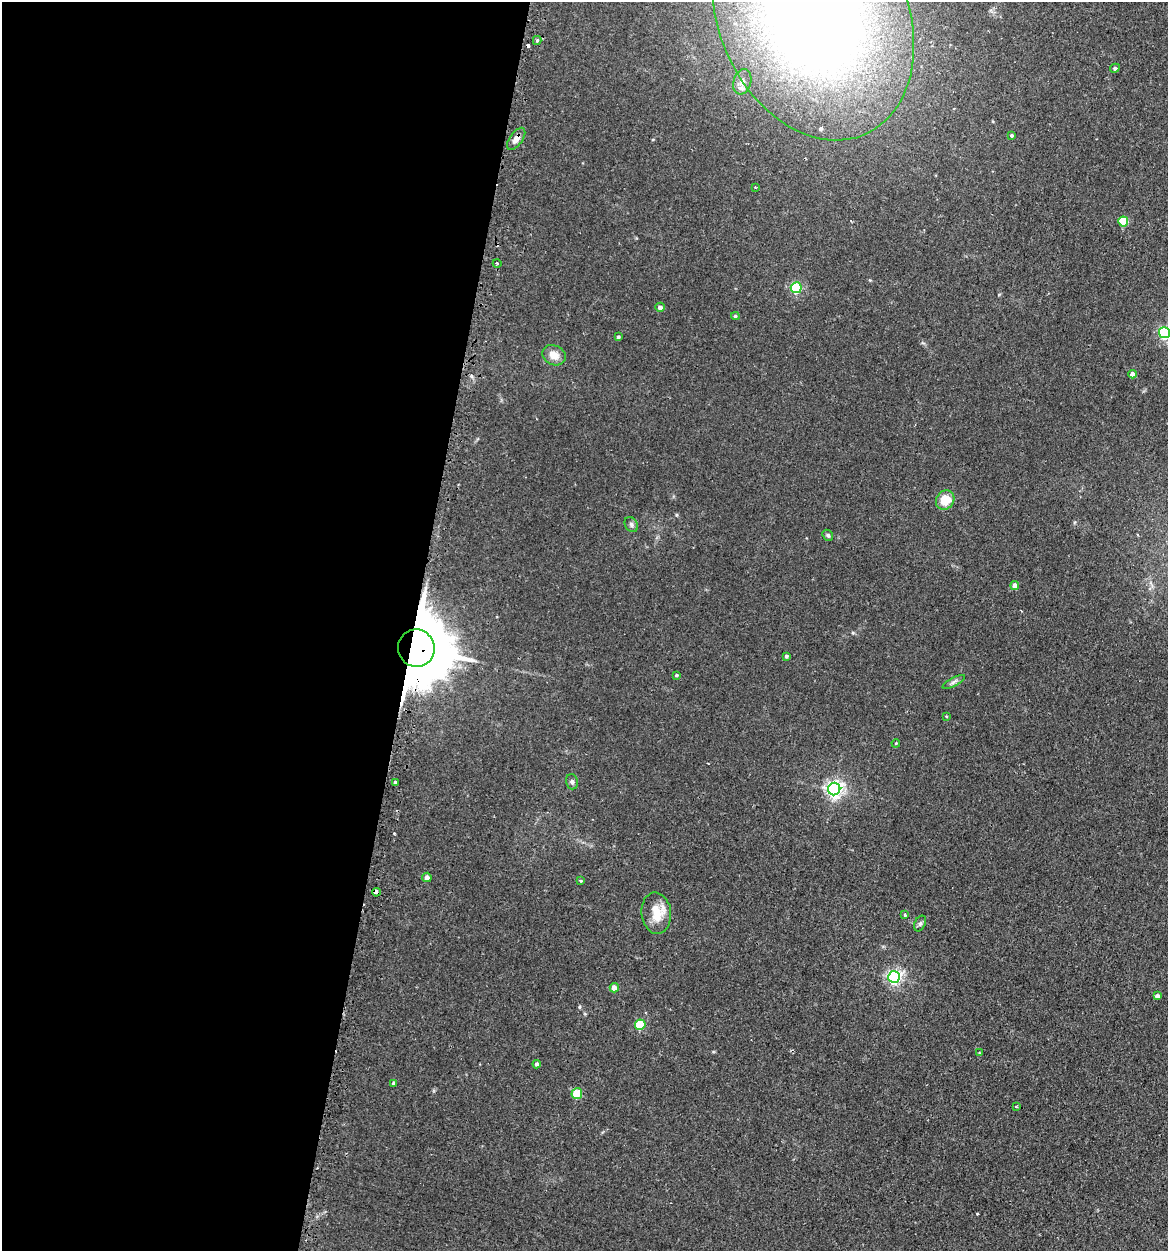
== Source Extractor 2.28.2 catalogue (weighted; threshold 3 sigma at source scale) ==
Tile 5 of 4 x 4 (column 1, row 2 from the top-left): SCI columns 179-1344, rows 2703-3951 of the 5198 x 5223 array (HDU 1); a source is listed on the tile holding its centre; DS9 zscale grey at full resolution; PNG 1170 x 1253 px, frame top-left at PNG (2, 2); each listed source drawn as its Kron ellipse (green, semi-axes under 4 px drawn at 4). Shown black and unused: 35% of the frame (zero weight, under 2 of 3 exposures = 3% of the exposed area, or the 3 px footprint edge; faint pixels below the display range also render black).
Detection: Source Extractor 2.28.2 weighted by HDU 2 'WHT'; one run over the whole footprint, this tile lists its part. Background 0.0425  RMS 0.0057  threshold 0.0255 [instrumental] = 3 sigma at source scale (4.5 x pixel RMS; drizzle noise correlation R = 1.50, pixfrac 1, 0.05/0.05 arcsec/px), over >= 5 px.
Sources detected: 47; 2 cosmic-ray / hot-pixel residue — neither listed nor drawn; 1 inside a brighter listed object's ellipse — not listed separately; the other 44 listed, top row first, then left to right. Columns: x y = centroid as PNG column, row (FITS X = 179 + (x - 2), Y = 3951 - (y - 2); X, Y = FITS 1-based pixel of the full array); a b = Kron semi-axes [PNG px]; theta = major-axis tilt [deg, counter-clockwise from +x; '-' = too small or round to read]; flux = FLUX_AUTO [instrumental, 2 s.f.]
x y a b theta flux
813 15 130 94 -66 660
537 40 4 3 - 1.1
1115 68 5 4 - 1.1
742 82 13 8 72 4
1012 136 3 3 - 2.3
516 139 13 6 54 3.8
755 187 2 2 - 0.56
1123 221 5 5 - 22
497 263 4 2 - 0.57
796 288 5 5 - 49
660 307 5 4 - 2.1
735 316 4 4 - 0.85
1165 333 5 5 - 85
618 337 4 3 - 0.93
554 355 12 9 -27 6
1133 374 4 4 - 3.2
945 500 10 8 56 11
631 524 8 6 -60 1.4
828 535 6 5 - 0.88
1015 585 4 4 - 3.5
416 648 19 18 - 5800
786 656 4 4 - 0.99
676 675 3 3 - 1.4
954 682 12 4 28 1.6
946 716 3 2 - 0.75
896 743 4 3 - 0.48
396 782 3 3 - 2.5
572 782 8 6 -76 1.4
834 789 6 6 - 220
427 877 5 4 - 2.7
580 880 4 3 - 0.56
376 892 4 3 - 4
656 913 21 14 -83 12
905 915 4 3 - 0.73
920 923 8 5 63 1.2
894 977 6 6 - 150
614 988 4 4 - 4.1
1157 996 4 4 - 2.1
640 1025 5 5 - 24
979 1053 3 3 - 0.57
537 1064 4 4 - 1.5
394 1083 4 4 - 1.4
577 1094 5 5 - 14
1016 1107 4 3 - 0.62
Overlapping masked pixels (flux is a lower limit): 3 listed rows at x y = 516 139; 416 648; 376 892
Isophote crosses this tile's border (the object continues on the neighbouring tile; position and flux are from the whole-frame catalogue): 2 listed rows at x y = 813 15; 1165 333